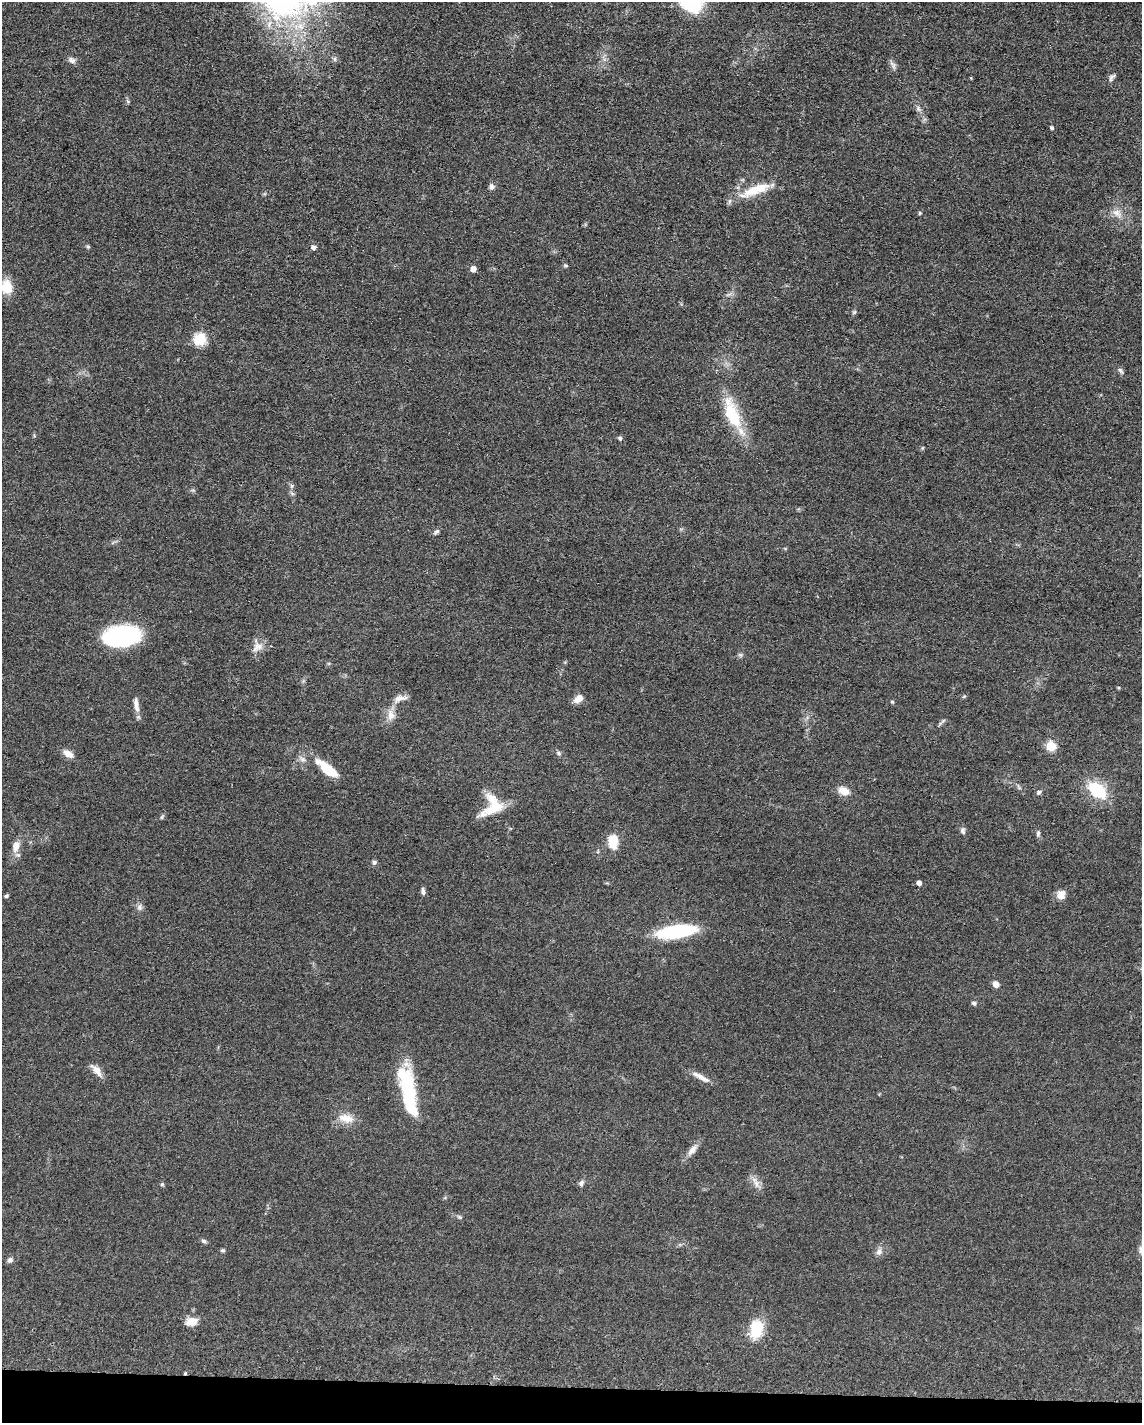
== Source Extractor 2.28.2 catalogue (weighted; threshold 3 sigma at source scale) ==
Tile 11 of 4 x 3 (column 3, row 3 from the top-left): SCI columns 2297-3436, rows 228-1648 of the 4592 x 4657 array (HDU 1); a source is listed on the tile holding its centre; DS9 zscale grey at full resolution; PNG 1144 x 1425 px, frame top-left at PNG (2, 2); no overlay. Shown black and unused: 2% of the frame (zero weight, under 3 of 5 exposures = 4% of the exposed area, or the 3 px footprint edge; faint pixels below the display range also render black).
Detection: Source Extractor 2.28.2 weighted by HDU 2 'WHT'; one run over the whole footprint, this tile lists its part. Background 0.0476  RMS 0.0056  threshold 0.0253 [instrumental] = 3 sigma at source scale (4.5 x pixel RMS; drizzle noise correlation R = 1.50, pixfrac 1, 0.05/0.05 arcsec/px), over >= 5 px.
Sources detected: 69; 3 inside a brighter object's white glare — not listed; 1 inside a brighter listed object's ellipse — not listed separately; the other 65 listed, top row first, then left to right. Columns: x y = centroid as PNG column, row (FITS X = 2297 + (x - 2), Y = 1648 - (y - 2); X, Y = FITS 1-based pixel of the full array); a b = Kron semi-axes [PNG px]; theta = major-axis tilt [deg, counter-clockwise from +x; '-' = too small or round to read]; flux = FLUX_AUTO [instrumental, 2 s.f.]
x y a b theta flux
72 60 10 7 -26 2.1
1111 78 12 6 54 1.7
918 109 9 5 -71 1.5
1052 128 5 4 - 0.81
491 187 7 6 - 1.8
756 190 41 12 20 16
920 213 4 4 - 0.61
1117 213 14 9 -39 4.3
88 246 6 4 -1 0.7
313 247 6 5 - 2
565 265 6 5 - 0.79
473 269 5 5 - 3.5
7 287 14 11 -87 11
854 312 6 5 - 0.83
200 339 14 13 - 12
1120 371 10 5 -53 1.4
732 414 36 14 -69 27
620 438 5 5 - 1
436 532 9 5 35 1.3
122 636 30 17 6 76
257 647 17 11 32 4.8
1118 688 5 4 - 0.59
400 698 19 8 15 3.8
578 699 12 8 40 4.1
892 702 5 4 - 0.63
136 705 20 6 -81 3.7
391 715 15 11 -85 4.9
943 721 6 4 20 0.82
1051 746 6 6 - 23
559 753 7 5 -45 1.1
68 754 12 7 -33 4.8
327 769 30 10 -39 16
1097 790 16 10 -38 29
843 791 14 10 -22 5.2
1039 792 7 5 38 1.2
493 806 28 22 76 16
162 817 6 4 71 0.73
963 830 10 6 -74 1.5
1038 833 8 5 74 1.1
613 842 18 12 -89 9
16 846 16 10 71 5.4
374 862 6 6 - 1.3
919 883 5 4 - 2.6
423 891 11 4 -81 1.5
1061 895 10 9 - 5
6 896 6 4 17 0.79
140 907 9 7 65 1.9
677 931 32 10 8 56
996 984 8 7 - 2.8
974 1003 6 5 - 1.2
96 1070 18 7 -50 4.3
701 1077 26 6 -29 4.4
405 1078 29 22 -65 21
346 1118 21 11 -13 7.1
692 1150 16 8 52 4
581 1183 8 7 - 1.6
162 1184 5 5 - 0.7
756 1184 13 6 -65 3.3
460 1217 6 5 - 0.87
204 1241 7 5 -17 1.2
223 1250 5 5 - 0.86
879 1252 9 9 - 2.4
10 1260 7 7 - 1.5
192 1321 12 9 13 6.6
756 1329 18 13 81 17